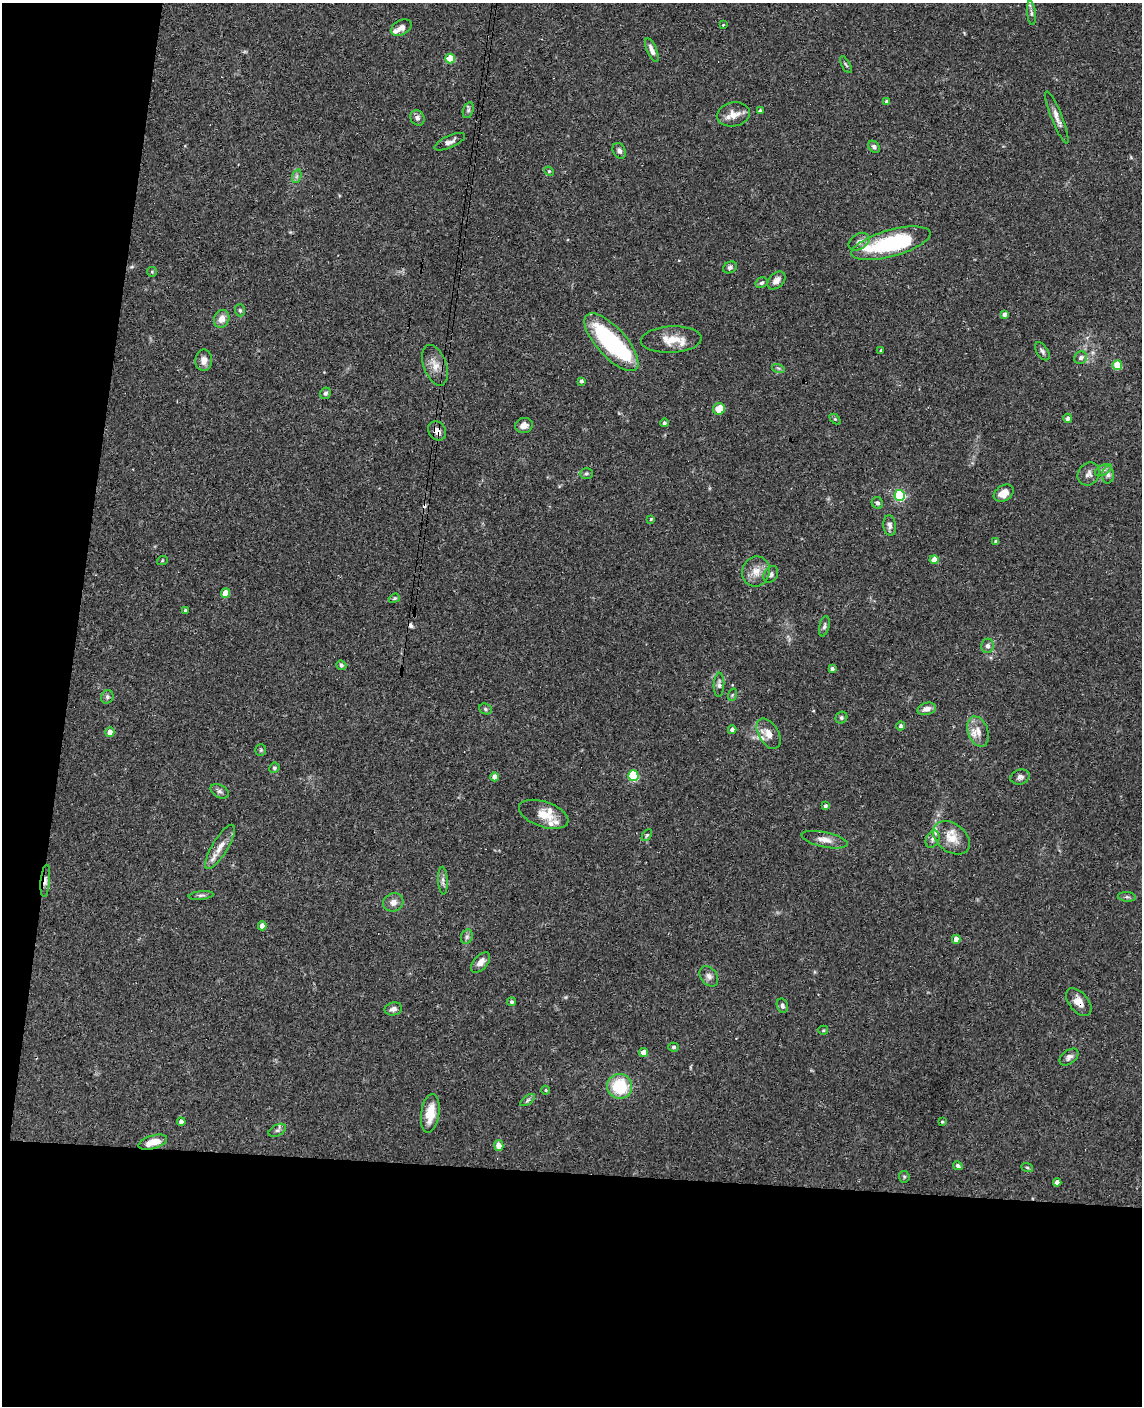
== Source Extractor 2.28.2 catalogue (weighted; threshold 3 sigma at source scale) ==
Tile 9 of 4 x 3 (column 1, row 3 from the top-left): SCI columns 10-1149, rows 165-1568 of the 4579 x 4650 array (HDU 1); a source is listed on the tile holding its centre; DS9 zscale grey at full resolution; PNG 1144 x 1408 px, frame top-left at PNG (2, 3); each listed source drawn as its Kron ellipse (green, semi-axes under 4 px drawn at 4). Shown black and unused: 23% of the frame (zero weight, under 3 of 4 exposures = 6% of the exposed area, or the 3 px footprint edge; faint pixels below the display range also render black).
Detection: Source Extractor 2.28.2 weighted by HDU 2 'WHT'; one run over the whole footprint, this tile lists its part. Background 0.062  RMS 0.0055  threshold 0.0245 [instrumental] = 3 sigma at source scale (4.5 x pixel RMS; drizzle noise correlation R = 1.50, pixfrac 1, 0.05/0.05 arcsec/px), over >= 5 px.
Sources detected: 131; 2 inside a brighter object's white glare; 3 cosmic-ray / hot-pixel residue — neither listed nor drawn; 7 inside a brighter listed object's ellipse — not listed separately; the other 119 listed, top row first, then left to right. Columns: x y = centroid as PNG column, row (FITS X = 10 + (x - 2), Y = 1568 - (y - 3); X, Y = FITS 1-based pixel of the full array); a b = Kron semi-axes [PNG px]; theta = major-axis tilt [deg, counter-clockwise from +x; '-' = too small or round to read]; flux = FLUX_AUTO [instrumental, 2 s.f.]
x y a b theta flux
1031 13 12 4 -84 1.4
723 25 3 3 - 0.41
401 28 11 7 29 2.7
652 50 12 5 -66 2.8
450 58 5 5 - 16
846 65 9 3 -60 0.76
887 102 4 4 - 1.6
468 110 8 5 73 1.2
760 111 4 4 - 1.3
733 114 17 12 10 6.1
1057 117 28 5 -68 3.8
417 118 8 6 -60 1.9
450 142 16 6 25 2.3
874 147 7 5 -48 1.4
619 151 8 6 -60 1.9
549 171 5 4 - 0.6
297 176 7 4 71 1.1
859 242 11 7 32 2.4
891 243 41 13 16 52
730 267 7 5 23 1.4
152 272 5 5 - 0.63
776 280 10 7 45 2.7
761 283 6 5 - 1.1
240 310 6 5 - 0.95
1004 314 4 4 - 2.1
222 319 9 7 64 4.6
671 340 30 13 3 11
611 342 37 14 -48 66
881 350 2 2 - 0.46
1042 351 10 5 -58 1.5
1081 358 7 6 - 1.9
204 360 10 8 88 3.5
435 365 21 11 -71 6.1
1117 365 5 5 - 15
778 368 6 4 -17 0.9
581 381 4 3 - 1.2
326 393 6 5 - 1.2
719 409 6 6 - 7.4
1068 418 4 4 - 1.6
835 419 6 4 -44 0.68
664 423 4 4 - 0.92
524 425 9 7 15 3
437 431 10 8 -54 3.3
1103 470 9 5 27 1.5
586 474 7 5 1 0.99
1089 474 12 10 52 2.8
1108 475 8 6 85 1.9
1004 493 11 7 32 5.8
900 495 5 5 - 59
877 503 6 5 - 1.4
651 519 4 4 - 0.64
890 525 10 6 -83 2
995 541 4 3 - 0.87
934 560 4 4 - 6.2
162 561 5 3 - 0.49
756 572 15 14 - 6.3
771 574 9 6 58 1.5
225 593 5 4 - 7.7
394 598 6 4 21 0.75
185 611 3 3 - 1.3
824 626 10 5 77 1.3
988 646 7 6 - 2
341 665 5 4 - 0.87
832 669 4 3 - 1.4
719 685 12 5 87 1.7
732 695 6 4 71 0.7
107 697 7 6 - 1.4
485 709 6 5 - 0.98
927 709 9 6 16 3.4
841 718 6 5 - 1
901 726 4 4 - 1.5
732 730 4 4 - 1.9
978 731 15 10 -70 5.5
110 732 5 4 - 4.4
769 734 17 10 -59 5.1
261 750 6 5 - 0.86
274 768 5 5 - 0.9
633 776 5 5 - 38
495 777 4 4 - 4.3
1020 777 10 7 18 1.9
220 791 10 6 -29 1.6
825 806 4 3 - 1
544 814 26 12 -19 8.6
647 835 6 4 59 0.78
951 838 20 14 -37 9.2
933 839 9 6 65 1.7
825 840 23 7 -12 4.5
220 847 25 7 59 5.6
45 881 16 4 85 2.3
443 881 14 5 -87 1.9
201 895 12 4 6 1.3
1127 897 9 4 -6 1.1
393 902 10 9 - 3.3
262 926 4 4 - 3.4
467 937 7 5 69 1.4
956 939 4 4 - 3.6
481 962 12 7 48 3.7
709 976 11 8 -53 2.5
511 1002 4 4 - 1.1
1079 1002 16 9 -50 6
782 1006 7 5 -75 1.4
393 1009 9 6 12 2.3
823 1030 5 4 - 0.64
674 1047 5 4 - 0.92
644 1052 4 4 - 4.7
1069 1057 11 6 39 2.2
620 1086 12 12 - 24
546 1090 4 4 - 0.52
528 1100 8 4 36 1
430 1113 19 9 81 11
181 1122 4 4 - 2.1
942 1122 3 2 - 0.54
277 1130 9 5 28 1.4
153 1142 15 6 17 6.6
499 1145 5 4 - 4.9
958 1166 5 4 - 1.3
1027 1167 6 4 -20 0.61
904 1177 6 5 - 0.78
1057 1182 4 4 - 2.8
Overlapping masked pixels (flux is a lower limit): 3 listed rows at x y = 437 431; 45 881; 1079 1002